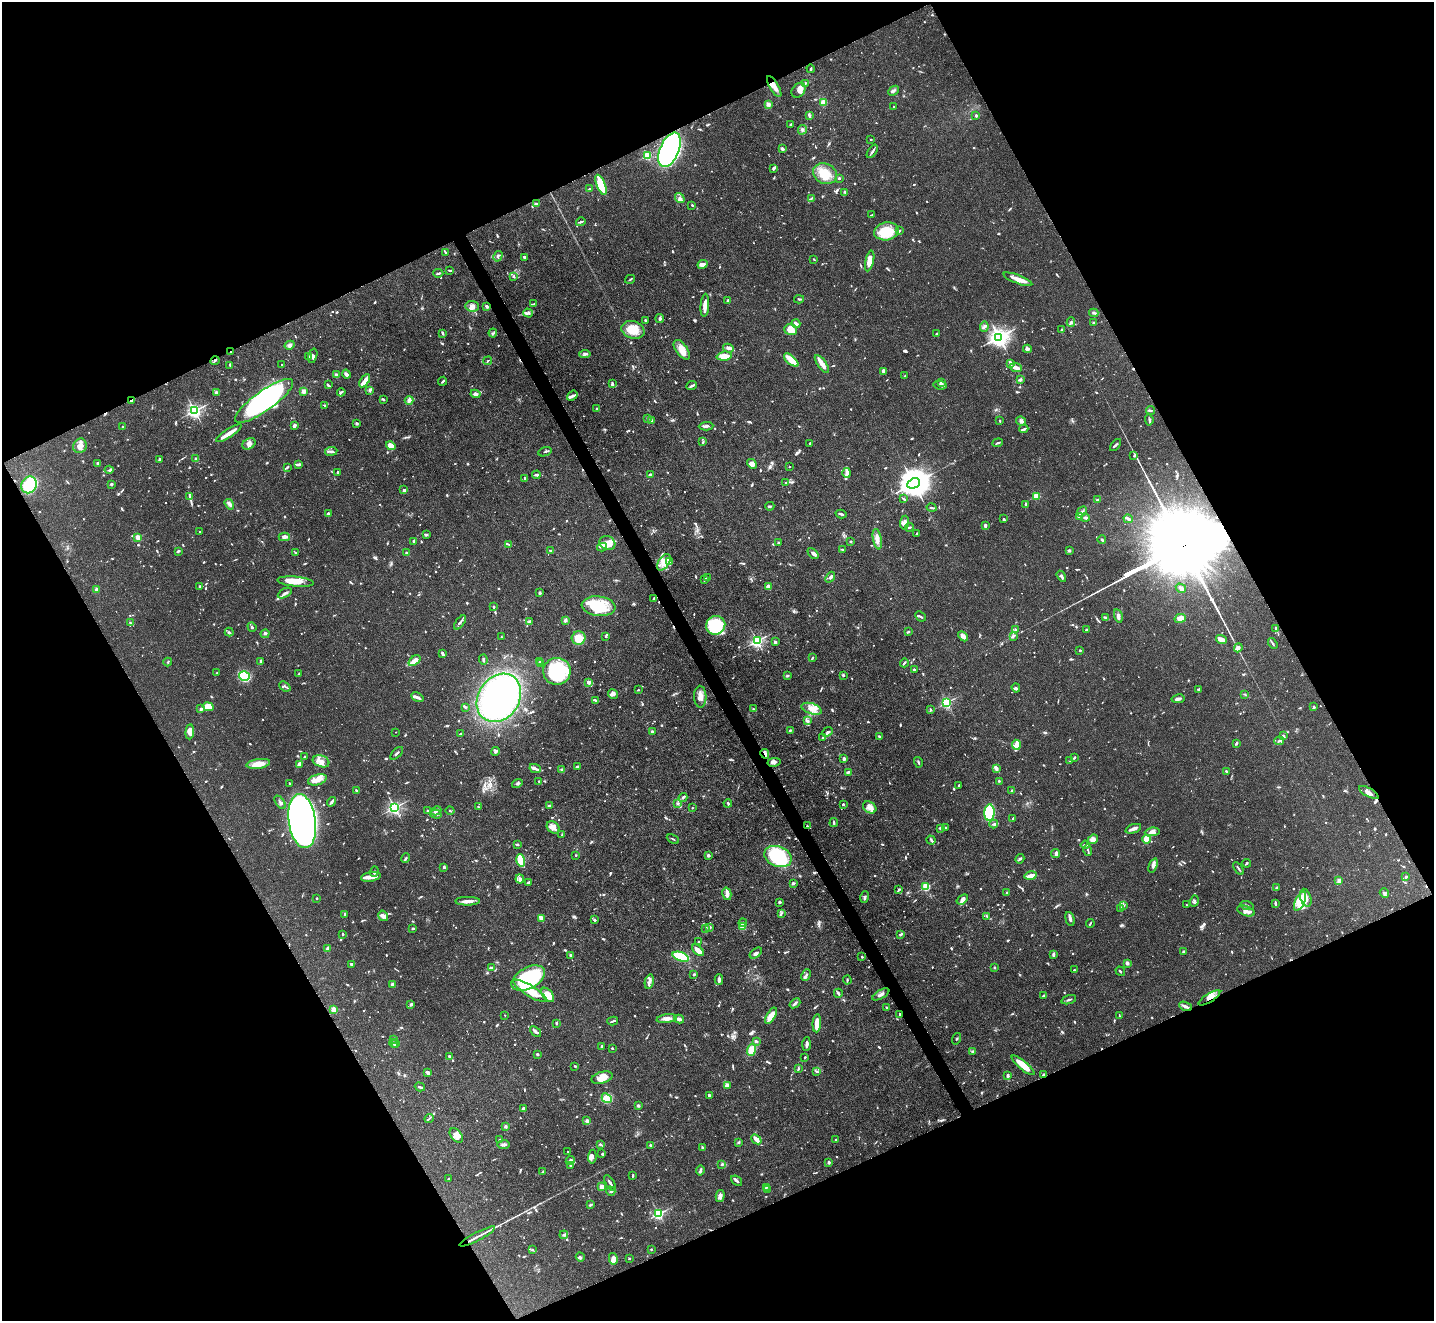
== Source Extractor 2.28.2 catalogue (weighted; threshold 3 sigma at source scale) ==
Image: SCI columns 2-5726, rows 290-5564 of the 5728 x 5718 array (HDU 1 of 3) = the unmasked area's bounding box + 8 px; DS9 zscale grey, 4 x 4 block average (1 PNG px = mean of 4 x 4 image px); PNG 1436 x 1323 px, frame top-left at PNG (2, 2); each listed source drawn as its Kron ellipse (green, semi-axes under 4 px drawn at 4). Shown black and unused: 46% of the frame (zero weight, under 3 of 4 exposures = <1% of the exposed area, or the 3 px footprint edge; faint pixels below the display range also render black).
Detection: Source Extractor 2.28.2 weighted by HDU 2 'WHT'. Background 0.068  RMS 0.0034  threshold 0.0155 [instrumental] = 3 sigma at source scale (4.5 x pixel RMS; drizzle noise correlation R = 1.50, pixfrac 1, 0.05/0.05 arcsec/px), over >= 5 px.
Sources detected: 1485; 11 too faint to see at this stretch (4 x 4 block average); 4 inside a brighter object's white glare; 9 cosmic-ray / hot-pixel residue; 1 long thin detection or spike segment (spike, bleed or trail) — neither listed nor drawn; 46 coinciding with a brighter row at this scale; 118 inside a brighter listed object's ellipse — not listed separately; of the other 1296, all 500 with FLUX_AUTO >= 2.05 (the completeness limit of this list) listed and drawn (796 fainter detections not listed), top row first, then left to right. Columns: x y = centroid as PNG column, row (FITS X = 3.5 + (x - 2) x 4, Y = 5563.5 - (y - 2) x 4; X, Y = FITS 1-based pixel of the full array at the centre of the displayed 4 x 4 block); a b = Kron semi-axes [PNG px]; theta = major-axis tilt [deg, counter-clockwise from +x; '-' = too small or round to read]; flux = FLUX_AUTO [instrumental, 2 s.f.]
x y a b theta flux
811 69 4 2 - 2.7
805 83 2 2 - 2.6
774 86 12 4 -59 16
799 90 8 6 48 15
893 91 6 3 44 5.1
824 102 4 4 - 15
768 104 2 2 - 52
894 107 2 2 - 3.1
809 115 4 2 - 3.7
976 116 2 2 - 4.7
791 125 4 2 - 3.5
802 130 5 3 - 3.8
871 139 2 2 - 2.1
782 149 3 2 - 6.1
670 150 18 9 67 750
872 151 7 2 55 5.7
647 155 2 2 - 160
773 168 4 3 - 3.1
825 174 12 10 -24 35
839 178 2 2 - 4.8
601 185 10 3 -69 99
589 189 3 2 - 3.1
845 192 3 2 - 2.4
680 198 5 3 - 6
811 198 3 2 - 3.1
536 204 4 3 - 3.6
692 205 2 2 - 2.9
872 215 4 2 - 2.1
581 222 5 2 - 5.3
887 231 12 9 11 70
899 231 3 2 - 3.8
446 253 3 2 - 2.2
498 256 5 3 - 5.5
524 257 4 3 - 3.3
814 259 2 2 - 2.2
870 261 10 4 77 23
703 264 5 4 - 10
450 270 4 2 - 3.5
438 273 5 2 - 3.8
513 276 4 3 - 2.9
630 279 5 2 - 2.5
1018 279 15 3 -21 30
799 299 5 2 - 2.9
728 301 3 3 - 3.8
534 304 4 2 - 2.6
705 305 11 3 86 19
472 306 7 5 -6 10
487 306 4 3 - 4.4
528 313 5 2 - 2.9
1094 313 4 2 - 3.6
660 318 4 3 - 3.8
645 320 2 2 - 3.5
1071 322 5 3 - 4.1
1094 323 2 2 - 4.5
796 324 5 3 - 6.2
984 327 5 3 - 4.8
633 330 12 8 -17 38
791 330 6 5 - 24
1061 330 4 2 - 2.7
442 333 3 2 - 5.3
493 333 4 2 - 2.5
937 334 3 2 - 2.6
999 337 3 3 - 1400
290 345 5 3 - 6
728 348 5 3 - 5.5
1027 349 4 3 - 4.8
682 350 11 5 -54 23
231 352 2 2 - 4.1
585 354 6 3 6 5.7
313 356 7 3 75 6.1
724 356 8 4 5 23
309 357 3 2 - 3
791 360 9 3 -41 41
215 361 5 2 - 2.6
488 361 4 2 - 2.4
1010 363 4 2 - 7.7
822 364 10 2 -55 28
230 365 4 2 - 2.7
282 365 2 2 - 2.2
1016 368 6 2 -21 16
883 371 4 2 - 5.8
346 374 5 3 - 5.3
336 375 4 3 - 5.5
905 376 2 2 - 3.1
1020 380 3 3 - 5.4
365 381 7 4 56 15
443 381 4 2 - 3.3
941 382 3 3 - 3.1
612 384 4 2 - 2.8
328 385 3 2 - 4.2
940 385 6 2 -10 4.4
691 386 5 2 - 3.5
370 390 4 3 - 3.4
304 391 2 2 - 52
216 392 4 3 - 3.4
341 392 4 2 - 3.7
475 394 5 3 - 8.1
572 396 6 3 38 5.3
383 399 3 2 - 2.1
132 400 3 2 - 5.1
409 400 4 4 - 7.9
264 401 35 10 36 620
325 406 3 2 - 3.7
596 408 2 2 - 2.2
1150 410 4 2 - 4.6
195 411 2 2 - 630
648 418 2 2 - 2.6
1149 420 5 2 - 3.2
652 421 3 2 - 3
1000 421 2 2 - 2.1
1021 421 5 3 - 5
357 424 2 2 - 18
295 426 4 2 - 6.9
706 426 7 2 3 6.5
123 427 2 2 - 2.5
1024 429 4 2 - 3.9
229 433 15 2 33 29
703 442 3 2 - 3.1
810 443 2 2 - 3.2
998 443 5 2 - 3.4
249 444 7 5 34 9.5
1116 445 7 2 49 4
80 446 7 6 - 16
391 446 5 3 - 26
331 451 6 2 7 5.5
545 452 7 2 18 2.8
1134 456 2 2 - 2.8
159 459 2 2 - 4.9
196 459 2 2 - 29
98 463 2 2 - 5.6
298 464 4 2 - 8.4
752 464 5 3 - 11
287 467 3 2 - 2.8
789 467 2 2 - 2.8
109 470 4 2 - 3.5
337 472 2 2 - 3.1
847 473 5 3 - 7.6
650 474 3 2 - 3.4
536 475 4 2 - 5.5
525 478 2 2 - 15
786 483 3 2 - 2.2
914 483 7 4 23 5200
111 484 2 2 - 7
29 485 8 7 - 150
404 490 2 2 - 7.6
1036 496 2 2 - 98
190 497 3 2 - 2.3
904 499 4 2 - 2.3
1098 500 3 2 - 2.1
229 504 6 3 -57 10
1026 505 4 2 - 7.6
770 506 4 2 - 2.8
932 508 5 2 - 3.3
1082 512 5 2 - 4.4
328 514 4 3 - 7.3
841 514 5 2 - 4.5
1080 517 3 2 - 3
1085 518 4 2 - 6.6
1003 519 3 2 - 2.4
1128 519 4 2 - 6.2
904 523 7 4 85 8.1
985 525 2 2 - 7
909 527 4 2 - 3.2
200 532 2 2 - 2.2
917 534 2 2 - 3.9
426 535 3 3 - 4.1
138 537 2 2 - 69
284 537 5 4 - 11
877 539 10 4 -80 15
1102 540 4 2 - 3.7
414 541 2 2 - 2.9
851 541 2 2 - 3.9
607 543 8 6 -26 25
778 543 2 2 - 2.2
509 544 3 2 - 2.1
602 547 5 2 - 3.6
842 550 3 2 - 2.9
178 551 4 2 - 3.6
551 551 3 2 - 3.7
1069 551 2 2 - 6.8
295 553 3 2 - 2.1
406 553 2 2 - 6.3
813 553 6 3 -44 6.4
664 562 9 5 57 17
670 562 3 2 - 2.3
1061 576 6 3 -57 5.9
830 577 6 3 52 5.3
708 578 4 2 - 4.4
705 579 3 2 - 3.6
295 582 18 5 -5 32
199 586 2 2 - 3.1
768 586 3 3 - 9.8
1181 588 5 3 - 7
97 590 2 2 - 12
285 593 8 2 29 5.5
540 593 2 2 - 5.5
654 599 4 2 - 3.2
599 606 17 9 -7 94
494 607 3 2 - 3
921 616 6 2 -43 2.5
1118 616 7 3 -74 8.8
1105 617 4 3 - 2.7
1180 618 6 4 15 24
565 620 4 2 - 7
460 622 8 2 54 5.3
529 622 3 2 - 6
130 623 3 2 - 2.6
716 625 10 9 - 140
252 627 5 2 - 3
1276 628 4 2 - 2.7
1015 630 4 2 - 2.8
1086 630 2 2 - 9.6
229 632 4 2 - 2.4
908 632 3 2 - 2.8
265 634 5 3 - 3
963 636 6 3 -45 14
1013 636 4 3 - 3.8
501 637 2 2 - 2.1
606 637 3 3 - 2.5
579 638 7 6 - 44
1221 640 6 2 -19 19
757 641 2 2 - 480
775 642 3 2 - 3.4
1273 643 6 2 -57 3
1238 648 4 4 - 6
1080 650 2 2 - 8.2
442 654 4 2 - 8.3
812 658 4 2 - 3
483 660 5 2 - 3.4
260 661 3 2 - 4.1
414 661 7 3 37 18
540 661 2 2 - 6.6
168 662 4 2 - 2.2
541 663 2 2 - 4.1
904 663 4 2 - 4.1
914 669 2 2 - 3.1
557 671 14 13 - 170
217 673 3 2 - 2.5
299 674 3 2 - 4.7
843 675 3 2 - 2.7
244 676 5 4 - 120
787 676 3 2 - 4.8
589 682 2 2 - 13
285 686 6 2 -40 3.5
1016 688 5 3 - 4
1198 689 3 2 - 2.2
638 690 2 2 - 2.8
613 694 5 5 - 6.9
1244 694 3 2 - 2.2
417 697 6 2 -29 7.7
700 697 11 6 -88 17
499 698 26 20 56 670
1178 699 6 3 11 7.8
595 700 3 2 - 3.1
947 703 2 2 - 340
208 707 5 4 - 33
465 707 4 3 - 3
1314 707 3 2 - 2.5
201 709 2 2 - 5.1
753 709 3 2 - 2.3
812 709 10 5 -18 17
931 709 2 2 - 2.2
807 721 3 2 - 3.9
790 730 3 2 - 3.5
190 732 7 4 85 23
396 732 2 2 - 2.1
652 732 2 2 - 25
828 732 6 3 41 4.3
460 734 3 2 - 2.8
879 736 4 2 - 3.4
1283 736 3 2 - 2.9
822 738 2 2 - 2.7
1279 741 5 2 - 3.2
1236 743 3 2 - 3.8
1016 745 5 4 - 13
495 751 4 3 - 4.5
397 753 8 2 45 4.1
765 754 5 2 - 3.4
305 757 3 2 - 2.7
1074 758 3 2 - 3
844 759 3 2 - 9.7
321 761 8 5 -19 15
1070 761 3 2 - 2.1
774 762 6 3 10 6.3
918 762 5 2 - 3
258 764 12 5 8 28
299 764 3 2 - 11
577 766 4 2 - 2.8
535 768 6 3 -26 6.3
996 768 4 3 - 4.1
562 770 3 3 - 2.9
1226 771 2 2 - 3.1
848 772 3 2 - 4.4
317 780 9 5 15 16
539 781 2 2 - 2.6
999 781 4 2 - 2
289 783 3 2 - 2.6
517 783 5 3 - 4.3
959 785 3 2 - 2.6
356 791 3 2 - 4.3
1012 791 3 2 - 5.2
1369 792 11 3 -29 11
683 797 4 3 - 5
280 802 7 3 -55 5.7
331 802 5 3 - 5.2
678 803 4 2 - 2.4
728 803 4 2 - 3.6
843 804 2 2 - 3.7
549 806 3 2 - 3.7
478 807 2 2 - 2.2
870 807 7 5 -35 12
394 808 2 2 - 540
692 808 2 2 - 4
427 811 2 2 - 2.1
436 811 5 2 - 6.5
450 811 4 2 - 2.1
989 813 8 5 89 160
436 814 6 3 -17 3.6
1013 819 3 2 - 3.3
302 821 27 13 -82 1600
834 823 4 2 - 2.9
994 824 4 2 - 4.1
807 826 3 2 - 2.6
553 827 7 5 -40 11
940 828 3 2 - 4.1
945 828 2 2 - 3.8
1133 829 8 2 20 14
1152 832 7 3 8 7.1
562 835 3 2 - 2.9
673 839 6 2 -27 2.1
1093 839 5 3 - 7.6
1147 839 4 4 - 32
931 840 5 2 - 3.3
517 845 4 3 - 2.8
1085 845 4 2 - 3
1088 850 6 2 -73 4.2
1056 853 4 3 - 6.2
576 855 2 2 - 2.3
708 856 2 2 - 25
778 856 14 10 -22 180
406 858 5 2 - 3.1
1020 859 5 2 - 4.1
521 860 6 3 -72 120
1247 863 4 2 - 3
1153 865 7 4 68 7.7
444 867 2 2 - 7.4
1238 868 7 2 -57 3.9
374 872 5 2 - 3.6
1031 876 6 2 10 22
371 877 10 4 10 13
1406 877 3 2 - 2.7
520 879 4 3 - 7.2
1339 881 2 2 - 44
529 882 2 2 - 3.1
793 883 4 3 - 3
926 887 2 2 - 180
1277 888 3 2 - 2.3
899 889 3 2 - 4.9
1006 893 3 2 - 3.9
1384 893 5 3 - 5.5
727 894 6 4 -76 8.7
865 897 6 2 74 2.7
317 898 2 2 - 2.7
1306 898 9 5 -72 19
962 899 6 3 39 9.9
468 901 12 3 0 13
1194 901 6 2 74 3.9
1300 901 10 4 65 41
779 902 3 2 - 3.3
1275 903 4 2 - 4
1187 905 2 2 - 2.1
1123 906 3 2 - 2.5
1247 906 6 2 -18 3.9
1121 908 3 2 - 2.6
1246 911 9 4 -20 12
781 913 3 2 - 2.8
345 914 3 2 - 4.5
383 916 6 4 -58 10
987 916 4 2 - 2.2
541 918 2 2 - 40
1070 919 7 2 -75 7.6
595 920 3 2 - 2.1
743 923 4 4 - 5.2
1090 923 4 2 - 2.4
742 926 3 3 - 19
709 927 3 3 - 5
413 928 2 2 - 3.3
706 928 3 2 - 2.1
343 934 2 2 - 3.6
900 935 3 2 - 2.5
698 942 2 2 - 3.6
328 948 3 2 - 7.6
698 950 7 2 -46 35
1183 951 2 2 - 3.1
756 953 7 3 37 5.6
1053 955 4 2 - 6.4
571 956 3 2 - 5.3
681 957 8 4 -19 98
862 957 2 2 - 3.7
1127 963 3 2 - 10
351 964 3 3 - 3.1
491 968 4 2 - 7.6
995 968 3 2 - 2.1
1074 970 2 2 - 2.2
1120 971 5 2 - 2.7
694 974 2 2 - 3.8
806 975 6 2 65 4.3
528 978 18 10 29 240
719 980 5 2 - 9.4
847 980 4 2 - 2.4
649 981 7 2 77 7.4
393 984 3 2 - 8.3
530 991 19 5 -32 72
838 993 4 2 - 5.4
881 994 9 2 30 7.5
548 995 8 5 -51 32
1044 996 3 2 - 4.1
1209 998 12 4 32 18
1069 1000 8 2 17 3.9
795 1003 6 2 39 5
411 1004 3 2 - 5.5
1185 1006 7 2 -22 7.7
887 1008 2 2 - 3.5
334 1010 3 3 - 15
505 1015 2 2 - 2.6
900 1015 4 2 - 3.5
771 1016 9 4 60 21
1119 1016 3 2 - 2.4
667 1019 10 4 7 11
679 1019 5 2 - 10
613 1021 5 2 - 4.1
556 1023 2 2 - 4.3
817 1023 9 3 85 37
535 1031 6 3 -41 6.3
393 1039 3 2 - 2.7
957 1039 6 2 72 2.1
756 1041 2 2 - 4.6
394 1044 4 2 - 3.7
396 1044 2 2 - 18
806 1044 7 2 86 8
601 1047 2 2 - 7.3
612 1048 2 2 - 3.2
751 1050 6 4 72 25
972 1051 3 2 - 2.9
537 1054 3 2 - 3.2
450 1057 4 3 - 3.1
805 1057 2 2 - 2.9
1023 1065 14 4 -40 39
575 1066 3 2 - 2.7
798 1069 3 2 - 3
817 1072 3 2 - 2.1
427 1073 4 3 - 6.1
1008 1075 3 2 - 4.7
1044 1075 2 2 - 3.6
602 1078 11 5 16 19
727 1085 4 3 - 21
420 1087 5 2 - 3.8
709 1095 2 2 - 7.1
607 1098 5 4 - 18
638 1106 3 3 - 2.9
523 1108 3 2 - 2.9
429 1118 5 2 - 2.6
587 1120 3 3 - 4.7
506 1126 3 3 - 3.6
456 1135 8 5 -50 17
756 1139 6 4 -41 16
499 1140 2 2 - 2.4
836 1140 3 2 - 2.4
739 1142 3 3 - 2.6
503 1144 6 3 6 6.4
600 1144 4 2 - 2.4
651 1145 3 2 - 2
702 1148 3 2 - 3.2
568 1152 2 2 - 2.5
602 1154 4 2 - 2.4
592 1157 7 4 83 6.3
570 1160 4 2 - 6.6
829 1163 2 2 - 21
722 1164 3 2 - 2.7
571 1166 2 2 - 2.7
700 1170 5 2 - 3.3
543 1171 4 2 - 2.1
633 1175 3 2 - 3
448 1179 2 2 - 2.2
736 1181 6 2 -40 5.5
610 1183 9 2 -57 8
602 1187 2 2 - 65
766 1187 3 2 - 2.4
767 1190 3 2 - 2.5
611 1191 4 3 - 3.6
720 1196 6 3 76 11
590 1205 3 2 - 2.5
659 1214 2 2 - 370
564 1235 4 3 - 4.8
477 1236 20 2 28 11
651 1249 2 2 - 2.5
532 1250 3 3 - 2.2
580 1257 5 2 - 2.1
613 1259 6 4 -78 11
629 1259 2 2 - 6
Overlapping masked pixels (flux is a lower limit): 8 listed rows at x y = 670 150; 231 352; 132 400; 765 754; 807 826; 1209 998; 900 1015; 1044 1075
Diffuse or blended objects may show on this block-average render without a row.